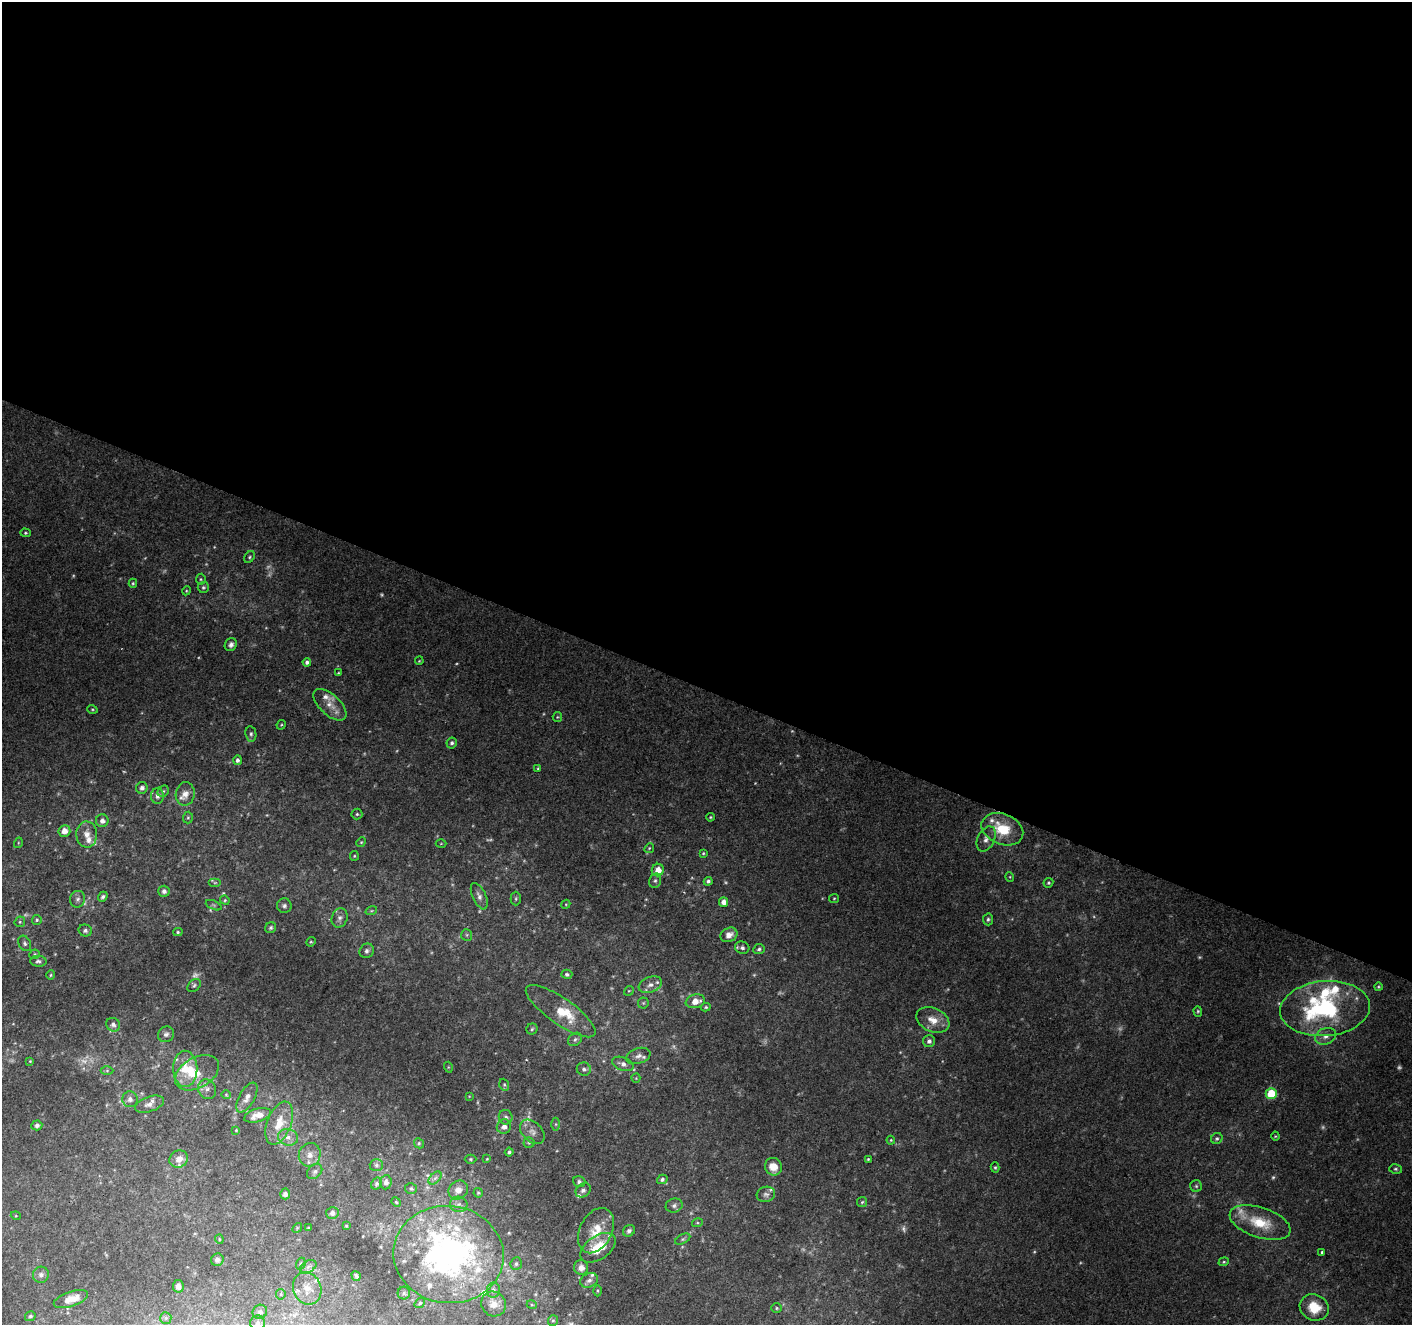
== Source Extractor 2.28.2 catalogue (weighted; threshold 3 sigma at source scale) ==
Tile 3 of 4 x 4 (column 3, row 1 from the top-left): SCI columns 2823-4232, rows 4174-5496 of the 5648 x 5767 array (HDU 1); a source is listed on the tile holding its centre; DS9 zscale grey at full resolution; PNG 1414 x 1327 px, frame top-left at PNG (2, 2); each listed source drawn as its Kron ellipse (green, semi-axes under 4 px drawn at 4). Shown black and unused: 52% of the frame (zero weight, under 2 of 3 exposures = <1% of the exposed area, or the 3 px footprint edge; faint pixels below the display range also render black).
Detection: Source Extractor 2.28.2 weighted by HDU 2 'WHT'; one run over the whole footprint, this tile lists its part. Background 0.0643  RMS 0.0076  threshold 0.0341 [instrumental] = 3 sigma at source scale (4.5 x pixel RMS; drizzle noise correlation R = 1.50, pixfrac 1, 0.0396/0.0396 arcsec/px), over >= 5 px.
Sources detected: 238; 27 too faint to see at this stretch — neither listed nor drawn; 24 inside a brighter listed object's ellipse — not listed separately; the other 187 listed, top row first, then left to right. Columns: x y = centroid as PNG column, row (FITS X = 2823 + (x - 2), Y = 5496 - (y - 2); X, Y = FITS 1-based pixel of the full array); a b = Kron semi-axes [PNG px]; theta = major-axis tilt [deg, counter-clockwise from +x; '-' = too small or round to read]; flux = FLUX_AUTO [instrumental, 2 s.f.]
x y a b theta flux
25 533 5 4 - 1
249 557 6 4 52 1.4
201 579 5 5 - 1.1
133 583 4 4 - 1
203 587 5 5 - 1.4
186 591 4 3 - 0.77
231 645 7 6 - 2.7
419 661 4 3 - 0.67
307 662 4 4 - 2.3
338 673 3 3 - 0.68
330 705 20 10 -43 9.2
92 709 5 3 - 0.82
557 717 5 4 - 0.87
281 725 5 4 - 0.83
251 734 8 5 -82 1.8
452 743 5 5 - 1.8
237 760 5 4 - 2.3
538 768 3 3 - 0.76
142 788 6 5 - 3
163 791 6 5 - 1.4
185 794 12 9 79 5.7
157 796 8 6 -90 2.9
357 814 5 5 - 1.3
710 817 4 3 - 0.84
188 818 6 5 - 1.3
102 821 6 6 - 3.3
1002 829 21 15 -22 27
64 831 6 6 - 7.5
87 834 13 10 -87 6.4
986 839 13 8 63 4.8
361 842 5 4 - 0.92
18 843 5 3 - 0.75
441 844 5 3 - 0.74
649 848 5 4 - 0.95
703 853 3 3 - 0.83
354 856 5 4 - 0.89
658 870 6 6 - 8.5
1010 877 5 3 - 0.62
655 881 7 6 - 1.8
708 881 4 4 - 1.8
215 883 6 4 0 1.2
1048 883 5 4 - 1.2
164 891 5 5 - 2.5
479 896 14 6 -66 3.9
103 897 5 4 - 1.8
834 898 5 4 - 0.9
78 899 8 7 - 2.7
516 899 7 5 89 1.3
225 900 5 4 - 0.95
724 902 5 4 - 4.7
566 904 5 3 - 0.73
214 905 8 4 -23 1.4
284 906 7 7 - 2.3
371 911 6 4 18 0.99
340 918 10 8 70 3.6
988 919 6 5 - 1.4
37 920 5 5 - 1.2
20 922 6 5 - 1.2
271 928 6 5 - 1.3
85 930 7 6 - 2.2
178 932 5 4 - 1.1
467 935 6 5 - 1.2
729 935 9 7 27 6.3
311 942 5 4 - 0.92
25 943 8 6 -59 1.9
742 948 7 6 - 2.4
759 949 5 5 - 1.6
367 951 7 7 - 2.4
34 954 5 4 - 1.2
38 961 8 5 -4 1.9
567 974 5 4 - 1.7
51 975 4 4 - 0.88
194 985 8 5 40 1.7
650 985 12 7 21 4.5
1378 987 4 4 - 0.91
629 991 5 4 - 0.83
695 1001 10 7 12 9.2
643 1003 5 5 - 1.2
706 1007 5 4 - 1
1325 1009 45 27 5 110
561 1011 41 13 -35 24
1198 1011 5 4 - 1
933 1020 17 11 -24 11
113 1025 7 6 - 2.7
532 1029 6 5 - 1.3
166 1034 8 7 - 2.9
1326 1036 11 8 24 4.8
575 1039 7 6 - 2
929 1041 6 6 - 2.7
638 1056 13 7 18 3.9
30 1061 4 3 - 0.71
623 1064 11 6 -20 3.8
448 1067 5 3 - 0.66
185 1069 18 12 -89 18
584 1069 7 6 - 2.4
107 1071 6 4 0 1.1
197 1073 24 15 30 18
636 1078 4 4 - 0.74
504 1085 6 4 -70 1.1
207 1089 10 8 -63 3.9
1271 1094 5 5 - 32
226 1095 4 4 - 0.77
469 1096 4 4 - 0.56
247 1097 16 7 61 5.4
130 1099 8 7 - 3.6
150 1104 15 7 19 4.9
258 1115 14 6 17 8.1
506 1117 7 7 - 2.2
279 1123 22 12 68 15
556 1124 6 4 90 1.4
37 1125 5 5 - 2.1
504 1126 7 7 - 4.1
236 1130 4 4 - 0.72
532 1132 14 9 -45 5.2
1275 1136 4 4 - 0.77
288 1137 10 8 -14 4.8
1217 1138 6 5 - 1.5
891 1140 4 4 - 0.81
419 1143 5 5 - 1.1
529 1143 5 5 - 1.1
509 1152 4 3 - 1.4
310 1155 12 10 68 6.3
179 1159 9 8 - 7.1
470 1159 6 4 -1 1.1
487 1159 4 3 - 0.68
868 1159 3 3 - 0.76
376 1165 6 5 - 1.6
773 1167 9 8 - 11
995 1167 5 4 - 1.2
1396 1169 6 5 - 1.4
315 1171 8 6 44 2.4
435 1178 8 4 45 2.1
662 1179 5 4 - 1.8
386 1182 7 6 - 2.7
579 1182 6 5 - 1.9
377 1184 6 5 - 1.5
1196 1186 6 6 - 1.4
411 1189 6 5 - 1.5
458 1190 10 9 - 6.3
583 1190 8 6 40 2.5
478 1193 4 4 - 1
285 1194 5 5 - 3.3
766 1194 9 7 18 2.9
396 1202 5 4 - 0.92
862 1202 5 5 - 1.2
459 1204 9 7 -12 3.7
674 1205 8 7 - 2.6
332 1213 6 6 - 3.3
16 1216 5 3 - 0.68
697 1223 5 3 - 0.82
1260 1223 31 15 -18 25
346 1226 3 3 - 0.76
297 1228 5 4 - 0.87
308 1228 3 3 - 0.78
596 1231 24 16 63 18
629 1231 6 5 - 2.1
219 1239 4 4 - 0.8
683 1239 8 4 27 1.5
598 1248 20 11 35 22
1322 1252 3 3 - 2.5
449 1254 55 48 -7 270
217 1260 6 6 - 2.5
1224 1262 5 4 - 0.92
301 1264 6 4 70 1.1
516 1264 6 5 - 1.9
308 1267 9 5 30 2.7
581 1267 7 7 - 5.3
41 1275 8 8 - 3.1
356 1276 5 3 - 1.4
589 1280 9 7 24 3.4
178 1286 6 5 - 3.3
307 1288 16 14 -69 11
493 1290 8 6 82 2.5
597 1291 5 3 - 0.89
404 1293 6 6 - 1.6
281 1294 5 4 - 0.98
71 1299 18 7 19 9.9
420 1303 6 4 37 1.1
493 1304 13 12 - 8
532 1305 5 3 - 0.74
1314 1307 15 12 -27 18
776 1308 5 5 - 1.1
260 1312 7 7 - 2.9
30 1316 5 4 - 1.5
166 1318 6 5 - 1.3
553 1320 5 5 - 1.3
258 1323 7 7 - 2.5